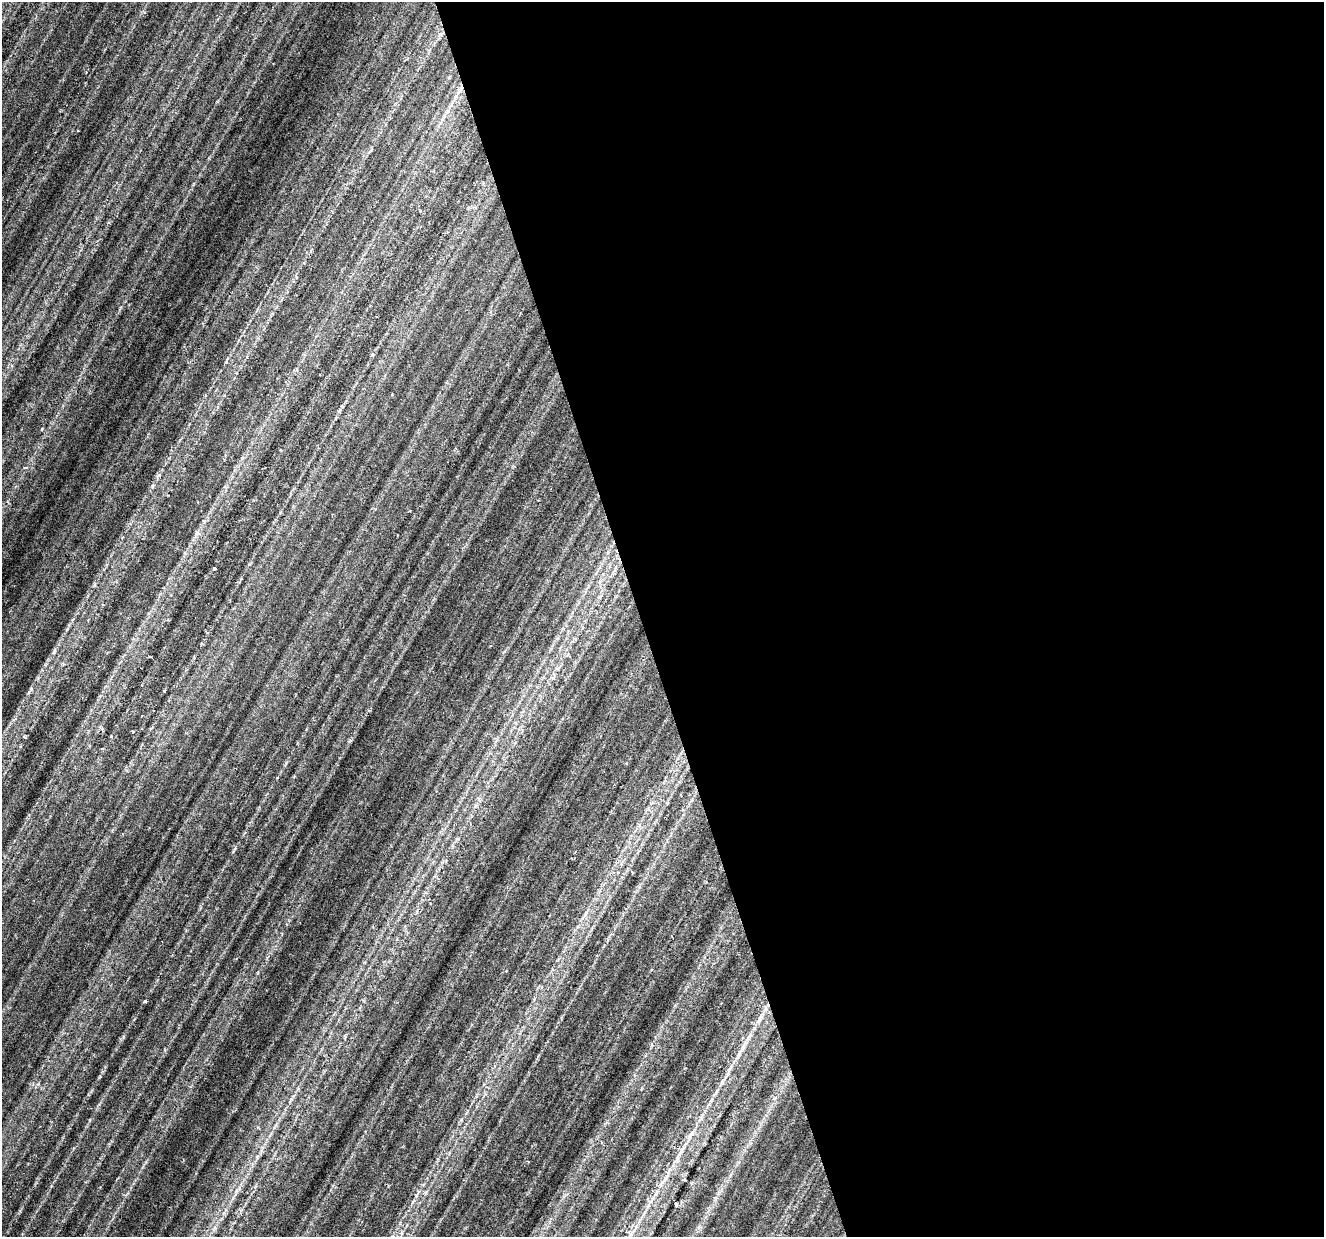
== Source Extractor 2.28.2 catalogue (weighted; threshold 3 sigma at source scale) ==
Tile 8 of 4 x 4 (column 4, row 2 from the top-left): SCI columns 3967-5288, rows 2526-3760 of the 5293 x 5112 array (HDU 1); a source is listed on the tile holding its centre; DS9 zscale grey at full resolution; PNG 1326 x 1239 px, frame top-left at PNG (2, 2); no overlay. Shown black and unused: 52% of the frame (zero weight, under 3 of 6 exposures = <1% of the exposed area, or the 3 px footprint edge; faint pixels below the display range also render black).
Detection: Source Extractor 2.28.2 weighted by HDU 2 'WHT'; one run over the whole footprint, this tile lists its part. Background 0.0394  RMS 0.0029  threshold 0.012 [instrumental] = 3 sigma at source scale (4.09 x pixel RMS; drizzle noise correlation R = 1.36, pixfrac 0.8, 0.0396/0.0396 arcsec/px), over >= 5 px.
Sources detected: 10; all 10 listed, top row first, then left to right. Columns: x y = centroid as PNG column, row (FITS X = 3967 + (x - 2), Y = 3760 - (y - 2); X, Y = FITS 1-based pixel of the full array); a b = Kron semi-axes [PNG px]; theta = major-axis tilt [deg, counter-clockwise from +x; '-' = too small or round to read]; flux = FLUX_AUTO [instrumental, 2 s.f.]
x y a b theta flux
460 90 7 4 71 0.63
78 131 3 2 - 0.19
42 429 3 3 - 0.3
152 486 6 4 88 0.37
214 568 3 3 - 0.36
145 1002 5 3 - 0.27
739 1053 13 4 67 1.2
690 1135 14 5 52 1.4
685 1180 4 3 - 0.25
676 1204 4 3 - 0.48
Unlisted compact peaks at least as high as the median listed source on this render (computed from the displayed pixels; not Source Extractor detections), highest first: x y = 54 652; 94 585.